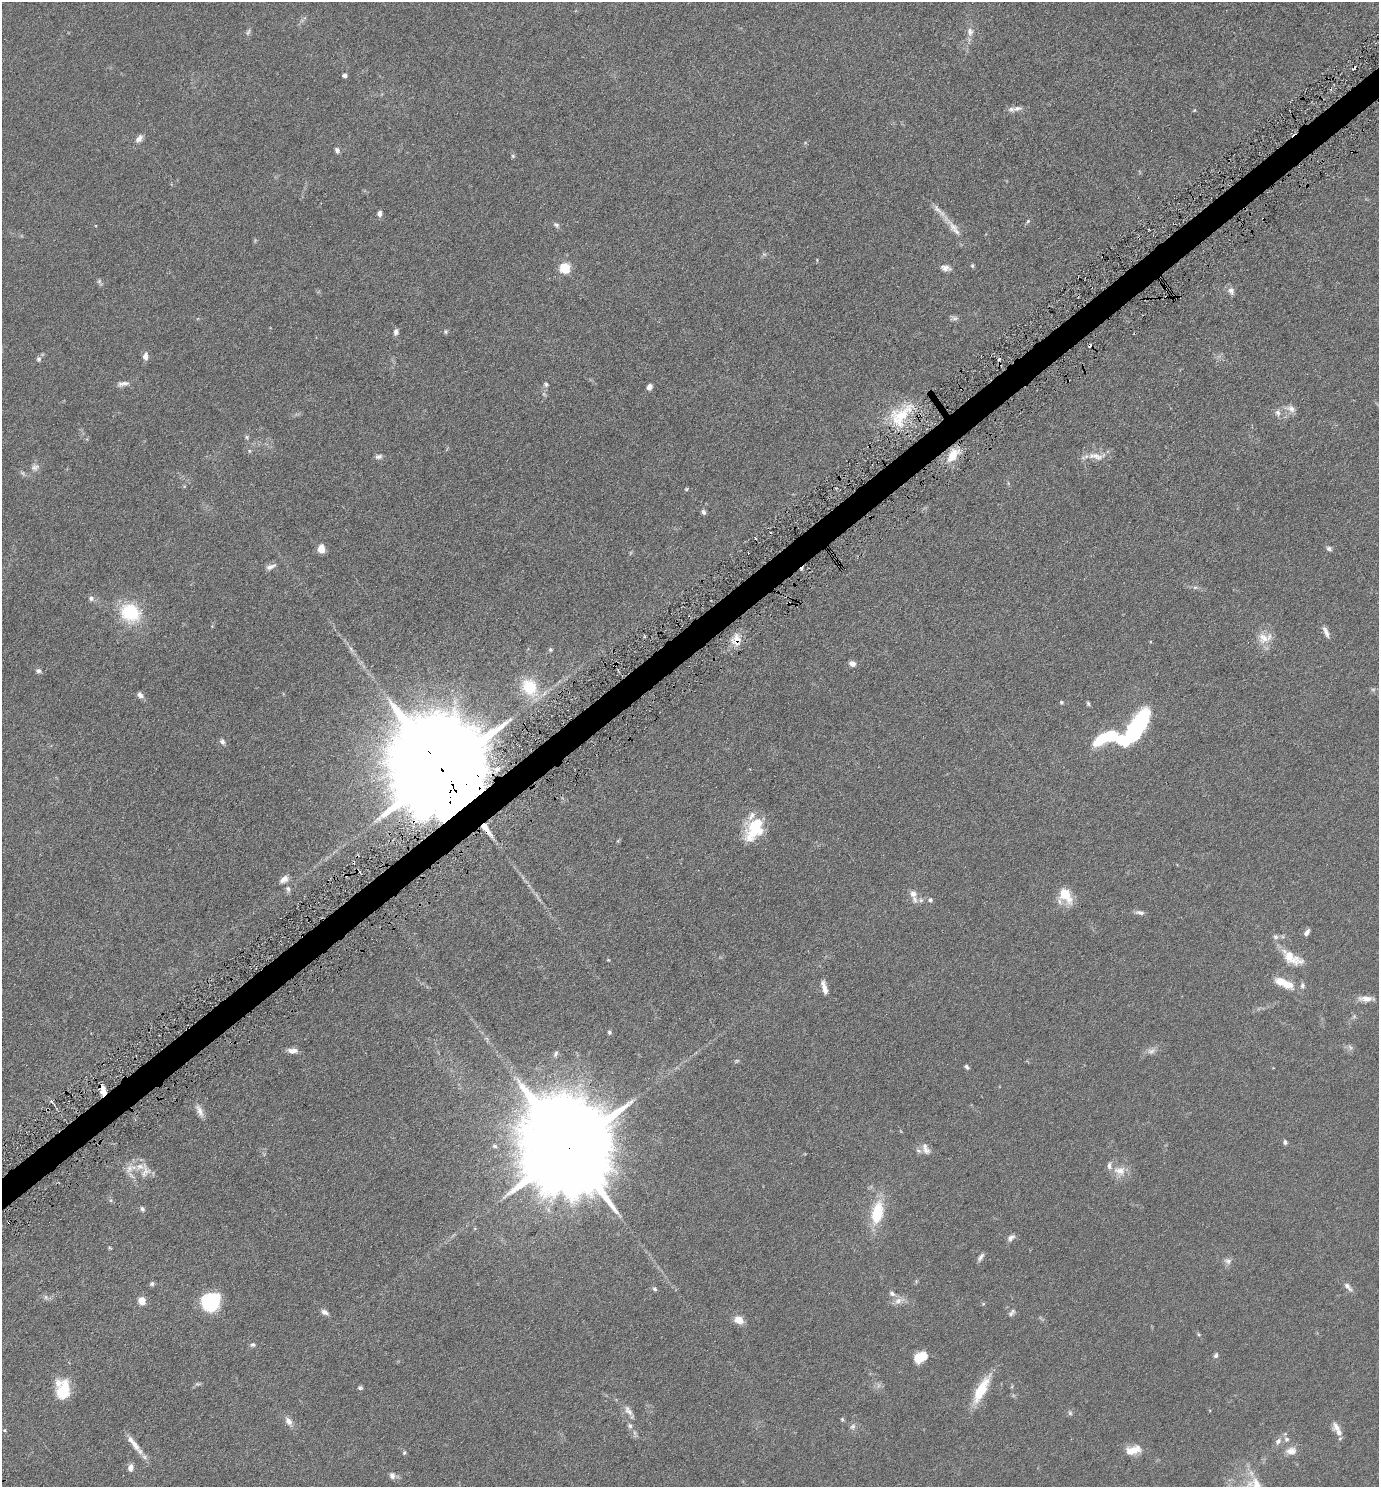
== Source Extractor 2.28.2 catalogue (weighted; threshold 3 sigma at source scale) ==
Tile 10 of 4 x 4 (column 2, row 3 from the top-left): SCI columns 1534-2910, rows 1501-2985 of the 5961 x 5968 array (HDU 1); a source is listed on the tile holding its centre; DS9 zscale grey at full resolution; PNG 1381 x 1489 px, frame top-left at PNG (2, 2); no overlay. Shown black and unused: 2% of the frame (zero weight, under 3 of 6 exposures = <1% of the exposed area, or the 3 px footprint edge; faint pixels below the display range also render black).
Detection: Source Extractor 2.28.2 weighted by HDU 2 'WHT'; one run over the whole footprint, this tile lists its part. Background 0.0673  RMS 0.006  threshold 0.0247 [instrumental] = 3 sigma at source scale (4.09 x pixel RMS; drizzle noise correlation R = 1.36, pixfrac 0.8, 0.05/0.05 arcsec/px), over >= 5 px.
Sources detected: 161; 5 too faint to see at this stretch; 4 inside a brighter object's white glare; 8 cosmic-ray / hot-pixel residue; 2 long thin detections or spike segments (spike, bleed or trail) — not listed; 12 inside a brighter listed object's ellipse — not listed separately; the other 130 listed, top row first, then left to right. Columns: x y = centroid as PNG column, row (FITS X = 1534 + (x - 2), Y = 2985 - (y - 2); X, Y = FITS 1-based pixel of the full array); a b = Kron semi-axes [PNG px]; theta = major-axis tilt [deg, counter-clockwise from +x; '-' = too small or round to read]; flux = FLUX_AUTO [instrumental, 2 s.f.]
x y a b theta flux
248 32 11 5 71 1.4
970 32 12 9 -82 3.3
345 75 4 4 - 2.3
1017 109 16 6 14 3
1194 110 5 4 - 0.52
139 138 12 7 47 2.7
337 150 7 6 - 1.5
513 156 5 5 - 0.76
379 213 7 6 - 2.1
1028 221 6 5 - 0.84
556 225 9 7 -38 1.4
953 227 17 9 -48 4.9
972 266 6 4 -88 0.77
565 268 5 5 - 47
945 268 14 7 -13 2.7
99 282 10 5 -66 1.2
1231 291 11 8 -65 2.5
955 318 9 6 17 1.4
445 331 6 5 - 0.85
396 332 8 6 79 1.8
145 356 9 6 84 3
39 359 7 6 - 1.3
999 359 5 3 - 0.82
123 384 17 6 9 2.7
546 384 7 6 - 1.1
649 387 6 5 - 2.7
1291 409 16 8 -15 3.6
1278 412 10 8 -66 2.4
901 415 42 22 45 25
247 437 7 5 -82 0.93
249 451 5 5 - 0.76
953 455 17 9 57 11
1096 456 25 11 -2 6.5
379 457 9 6 12 1.6
35 467 13 9 26 2.9
686 489 5 4 - 0.58
703 512 8 5 -55 1.3
321 549 10 8 89 4.4
1329 549 7 5 -26 1.4
271 566 15 6 24 2.4
1195 587 8 4 8 1.1
91 598 8 7 - 1.8
130 612 26 22 -39 27
1326 632 16 5 -67 2.7
1264 638 18 14 -31 7.4
736 640 17 12 -86 6.8
351 649 14 5 -58 2.4
550 650 5 5 - 0.86
852 664 7 6 - 2.9
38 671 7 6 - 1.4
529 687 22 17 -58 21
1373 689 7 4 0 0.89
140 695 8 6 -42 2.3
1061 702 5 4 - 0.75
1088 703 6 4 -72 0.81
1136 727 34 15 56 56
222 742 7 6 - 1.7
441 769 37 24 -57 18000
497 769 7 6 - 2.3
752 833 30 16 61 14
618 841 6 4 -73 0.53
284 879 11 7 37 3.5
288 889 10 6 -74 1.6
913 894 11 9 -65 3
1065 895 16 12 -64 14
930 900 6 6 - 1.2
1140 912 12 6 -6 2
1307 932 9 5 55 2
1276 937 7 7 - 1.6
1292 957 31 13 -32 11
1284 983 26 9 -25 11
824 988 17 6 -75 4
1366 999 22 7 -2 4.4
1354 1016 6 6 - 0.96
609 1032 5 5 - 1
1350 1047 9 4 -54 1.2
293 1051 12 6 0 3.4
556 1054 9 5 72 1.3
967 1067 7 4 -46 1.1
103 1090 9 5 -76 5.7
200 1111 18 7 -67 3.5
1285 1142 6 5 - 1.3
495 1146 6 4 -3 1.2
569 1148 34 22 -57 14000
926 1149 16 8 -65 3.4
129 1169 15 9 61 4.6
145 1171 22 13 86 6.4
1120 1171 17 14 -13 6.9
142 1209 8 5 -68 1.3
877 1213 25 12 78 21
9 1222 3 3 - 1.6
1011 1238 11 7 43 2.1
109 1248 5 4 - 0.59
981 1257 11 5 57 1.7
1228 1261 11 8 -22 2.2
152 1284 7 6 - 1.1
1348 1287 16 6 -46 2.5
655 1289 6 5 - 1.1
892 1293 9 7 -41 1.9
46 1297 7 4 -90 1
142 1301 5 5 - 15
899 1301 16 8 23 3.8
211 1302 20 18 42 29
325 1312 10 6 -27 2.2
1012 1313 11 5 46 1.5
739 1320 11 8 -27 5.3
1199 1334 5 4 - 0.59
253 1345 8 6 0 1.3
1216 1355 7 5 63 1.3
918 1358 11 8 83 7.5
878 1385 9 4 82 1.3
360 1388 5 5 - 1
981 1389 37 10 62 17
64 1390 23 14 75 16
628 1411 16 8 -55 3.5
1070 1413 6 6 - 1
842 1419 6 5 - 0.77
288 1421 14 8 -57 3.4
630 1426 8 6 -48 1.4
853 1426 8 7 - 1.7
1336 1427 14 10 -63 3.7
4 1430 5 4 - 0.57
1287 1439 8 8 - 2.1
1278 1441 10 7 52 2.6
135 1445 19 8 -54 5.3
1133 1450 19 9 14 7.7
1291 1451 15 11 3 4.5
404 1453 6 5 - 0.94
130 1467 8 6 81 2.8
392 1476 8 7 - 2.3
Overlapping masked pixels (flux is a lower limit): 5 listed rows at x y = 736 640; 441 769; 103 1090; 569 1148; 9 1222
Isophote crosses this tile's border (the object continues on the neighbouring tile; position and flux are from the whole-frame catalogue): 1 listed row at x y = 4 1430